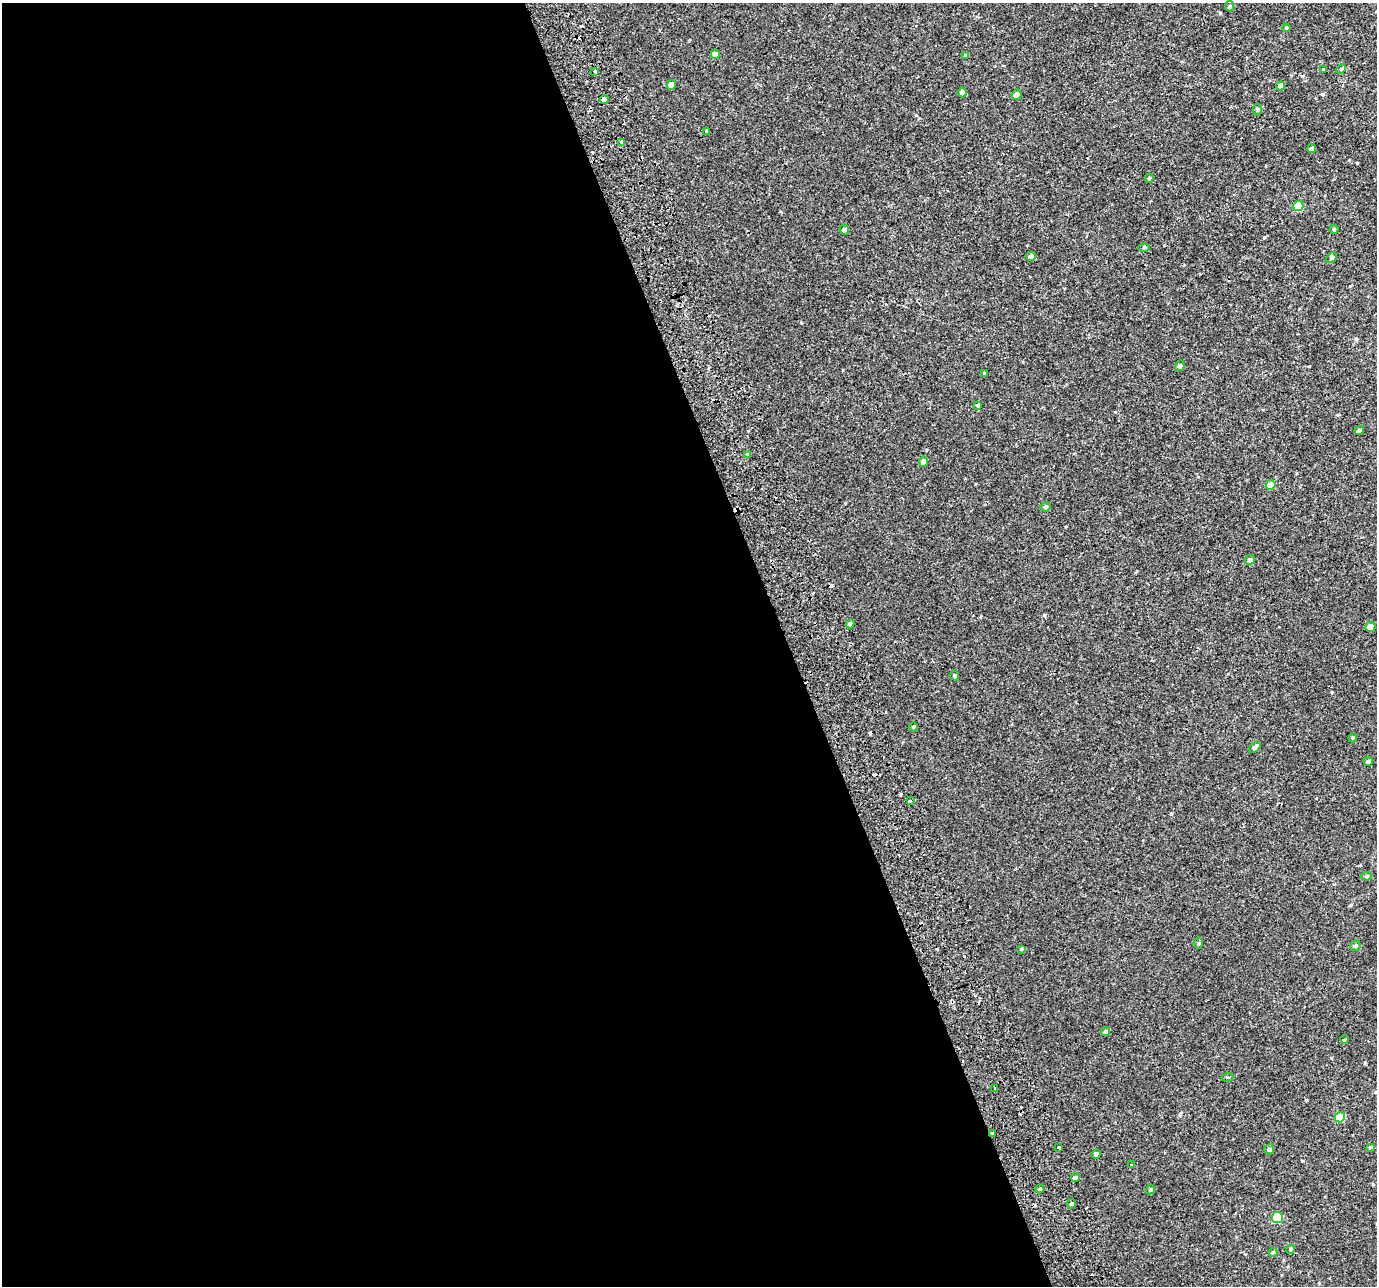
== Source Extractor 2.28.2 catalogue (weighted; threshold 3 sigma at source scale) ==
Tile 9 of 4 x 4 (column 1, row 3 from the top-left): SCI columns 3-1377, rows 1364-2647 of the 5568 x 5368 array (HDU 1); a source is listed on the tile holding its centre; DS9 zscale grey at full resolution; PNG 1379 x 1288 px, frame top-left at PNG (2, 3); each listed source drawn as its Kron ellipse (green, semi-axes under 4 px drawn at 4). Shown black and unused: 57% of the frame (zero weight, under 2 of 3 exposures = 3% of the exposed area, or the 3 px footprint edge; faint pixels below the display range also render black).
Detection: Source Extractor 2.28.2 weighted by HDU 2 'WHT'; one run over the whole footprint, this tile lists its part. Background 5.10e-04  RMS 0.0032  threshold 0.0145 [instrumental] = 3 sigma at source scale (4.5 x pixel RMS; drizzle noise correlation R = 1.50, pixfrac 1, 0.0396/0.0396 arcsec/px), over >= 5 px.
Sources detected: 70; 8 cosmic-ray / hot-pixel residue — neither listed nor drawn; the other 62 listed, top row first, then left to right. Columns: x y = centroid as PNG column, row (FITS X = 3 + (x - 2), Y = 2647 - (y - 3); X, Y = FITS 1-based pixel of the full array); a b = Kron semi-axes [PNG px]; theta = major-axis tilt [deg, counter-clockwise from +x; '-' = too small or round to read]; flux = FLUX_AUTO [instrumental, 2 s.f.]
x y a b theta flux
1230 6 5 3 - 0.31
1286 28 4 4 - 0.34
715 54 4 4 - 2.3
966 55 4 4 - 0.35
1324 69 4 3 - 0.3
1341 69 5 3 - 0.31
595 71 4 3 - 1.9
672 85 5 4 - 2.8
1280 86 4 4 - 1.5
962 92 5 4 - 1.2
1017 95 5 5 - 1.5
604 99 4 3 - 3.6
1257 109 6 4 -89 0.44
707 131 3 3 - 1.3
622 142 4 3 - 3.6
1312 149 4 4 - 0.57
1149 178 4 4 - 0.38
1298 206 5 5 - 9.2
1334 229 4 4 - 0.33
844 230 5 4 - 0.8
1144 247 6 4 1 0.31
1031 256 5 4 - 0.8
1332 258 6 4 45 0.41
1180 366 5 4 - 0.8
984 373 4 3 - 0.26
978 405 4 3 - 0.36
1359 430 5 4 - 0.7
748 454 3 3 - 1.2
924 462 5 4 - 1.3
1271 485 5 4 - 3.4
1046 507 5 4 - 0.43
1250 560 5 5 - 0.9
850 624 4 4 - 0.63
1370 627 5 5 - 2
955 676 4 4 - 0.47
913 727 4 3 - 0.3
1353 738 4 4 - 0.35
1255 747 6 4 42 0.72
1368 761 4 4 - 0.55
910 801 3 3 - 0.45
1367 876 5 4 - 0.53
1199 943 6 4 89 0.33
1355 946 5 4 - 0.65
1021 949 4 3 - 0.28
1106 1031 4 4 - 0.94
1344 1040 4 2 - 0.22
1228 1077 6 3 2 0.41
995 1089 3 3 - 1.6
1340 1117 5 5 - 7.5
993 1134 3 3 - 1.1
1059 1147 3 3 - 0.92
1370 1148 4 3 - 0.49
1269 1149 5 5 - 0.66
1096 1154 4 4 - 0.88
1131 1165 3 3 - 0.58
1075 1178 4 4 - 1
1040 1189 4 4 - 0.43
1150 1190 5 4 - 0.5
1071 1204 5 4 - 0.58
1277 1217 6 5 - 6.8
1291 1249 5 4 - 0.54
1273 1252 4 4 - 0.34
Overlapping masked pixels (flux is a lower limit): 2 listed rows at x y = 604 99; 993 1134
Unlisted compact peaks at least as high as the median listed source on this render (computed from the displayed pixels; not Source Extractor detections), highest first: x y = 1044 615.